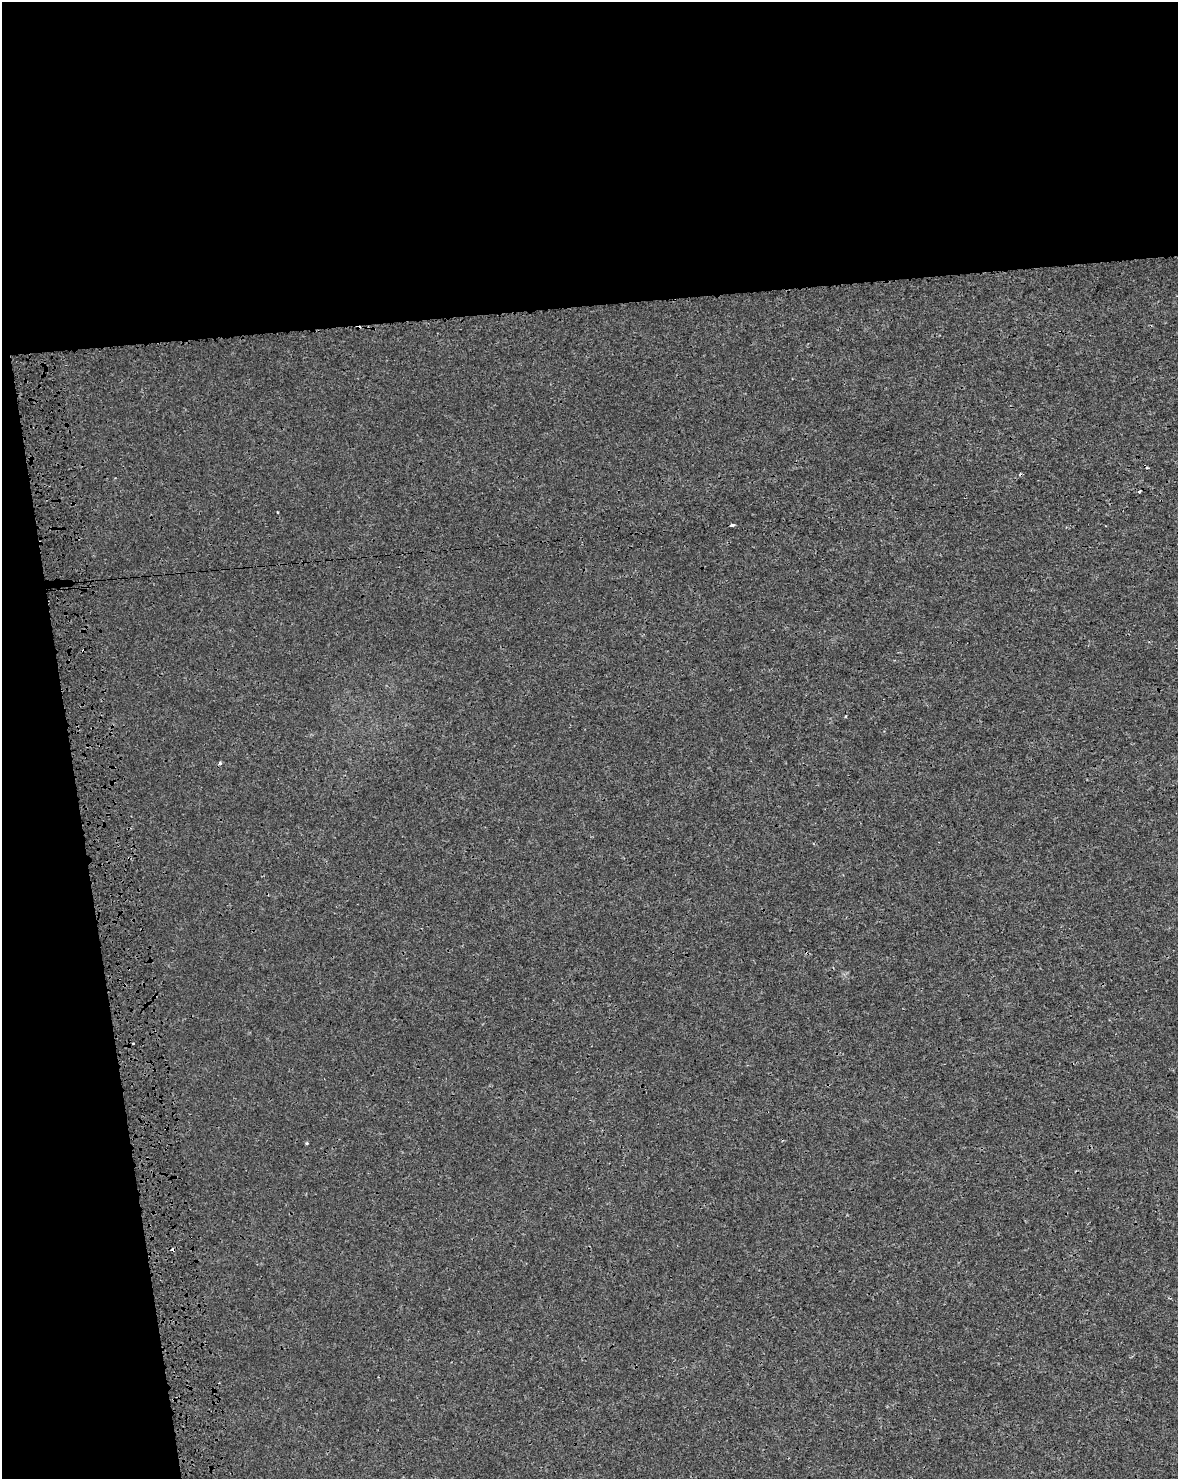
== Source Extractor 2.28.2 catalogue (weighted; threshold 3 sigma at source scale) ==
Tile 1 of 4 x 3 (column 1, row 1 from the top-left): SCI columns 122-1297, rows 3002-4478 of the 4950 x 4571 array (HDU 1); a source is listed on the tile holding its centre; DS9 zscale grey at full resolution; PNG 1180 x 1481 px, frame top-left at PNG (2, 2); no overlay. Shown black and unused: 27% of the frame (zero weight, under 3 of 4 exposures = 7% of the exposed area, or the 3 px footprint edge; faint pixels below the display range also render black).
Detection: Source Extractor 2.28.2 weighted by HDU 2 'WHT'; one run over the whole footprint, this tile lists its part. Background 1.67e-04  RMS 0.0017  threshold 0.00749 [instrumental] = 3 sigma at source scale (4.5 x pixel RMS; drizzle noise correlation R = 1.50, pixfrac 1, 0.0396/0.0396 arcsec/px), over >= 5 px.
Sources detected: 8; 4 cosmic-ray / hot-pixel residue — not listed; the other 4 listed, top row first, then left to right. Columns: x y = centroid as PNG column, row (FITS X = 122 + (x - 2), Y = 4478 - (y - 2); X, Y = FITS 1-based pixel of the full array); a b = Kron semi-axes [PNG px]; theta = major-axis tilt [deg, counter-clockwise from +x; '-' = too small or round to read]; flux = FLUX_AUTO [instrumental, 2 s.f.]
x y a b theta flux
358 327 5 2 - 0.69
732 525 3 3 - 0.83
133 1043 3 2 - 0.15
307 1143 4 4 - 0.17
Overlapping masked pixels (flux is a lower limit): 1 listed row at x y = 358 327